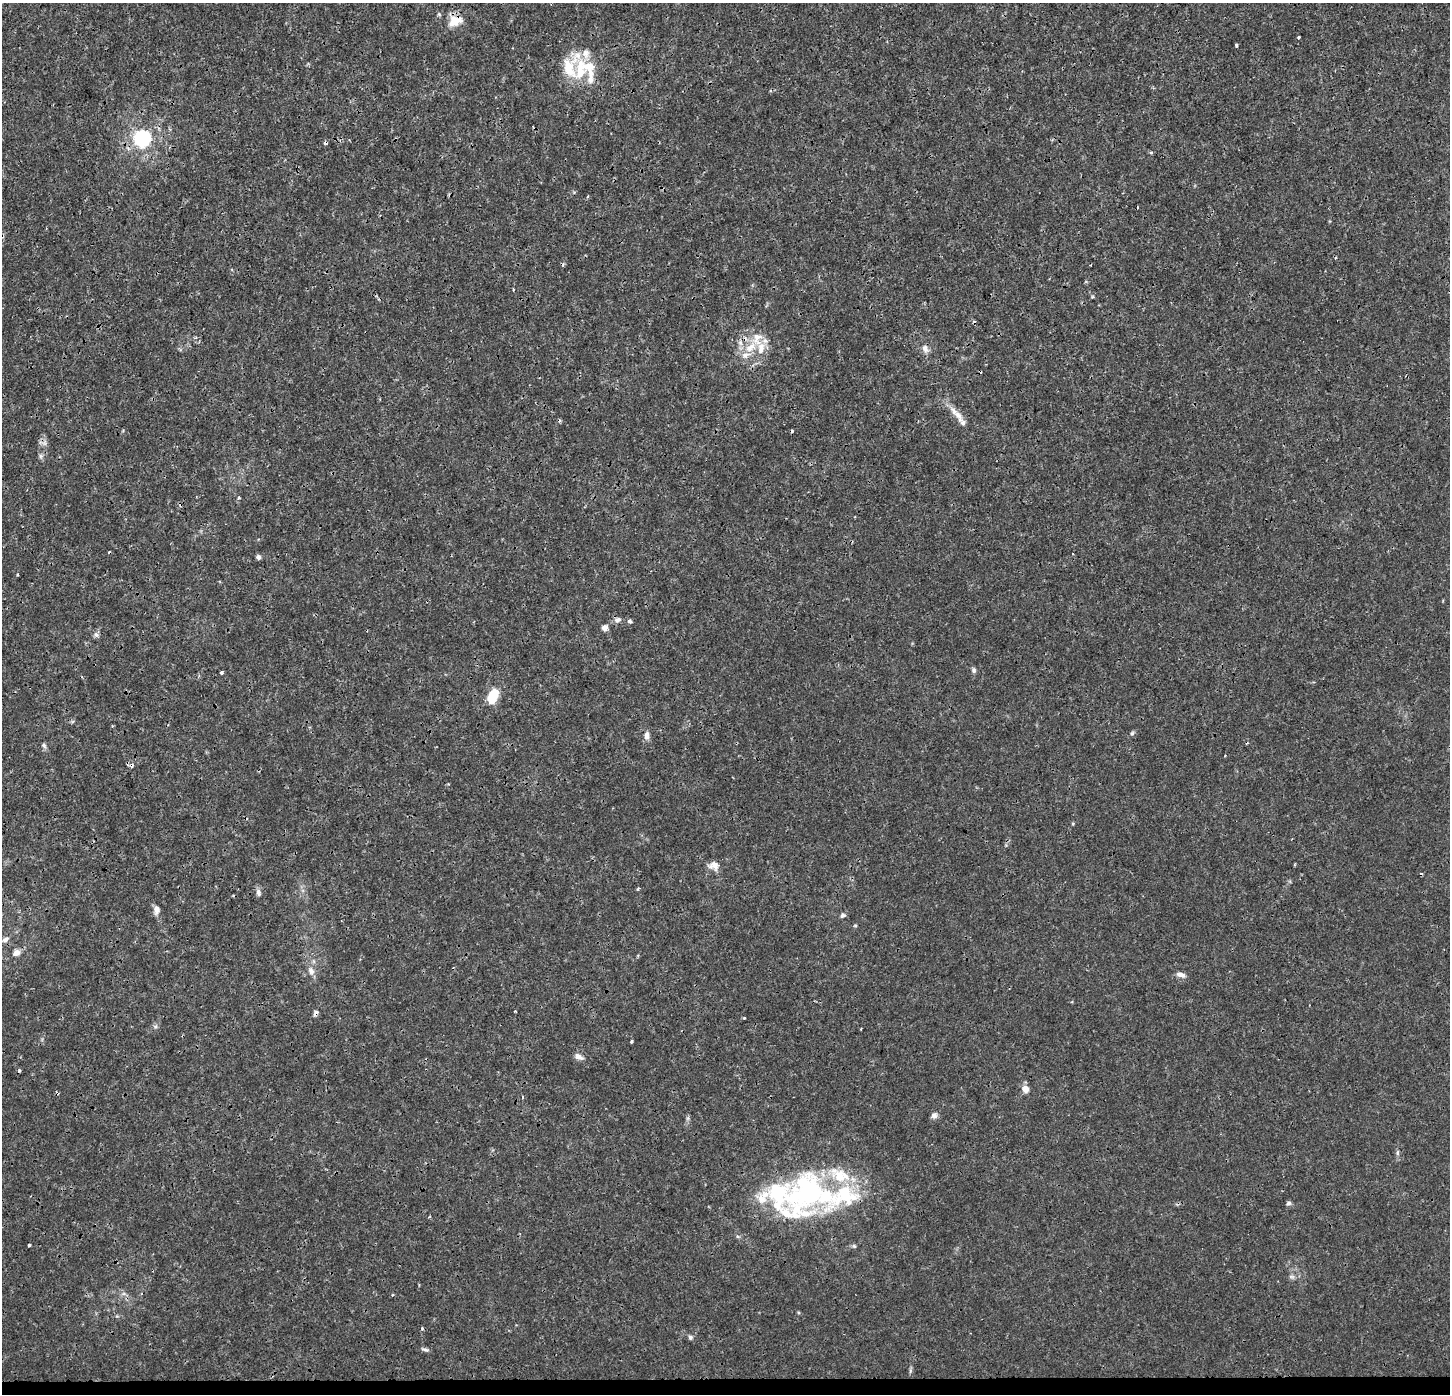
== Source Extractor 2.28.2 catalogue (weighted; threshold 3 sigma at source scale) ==
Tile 8 of 3 x 3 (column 2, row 3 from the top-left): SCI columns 1450-2897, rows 214-1605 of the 4354 x 4600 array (HDU 1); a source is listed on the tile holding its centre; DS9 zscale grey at full resolution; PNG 1452 x 1396 px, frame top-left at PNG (2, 3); no overlay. Shown black and unused: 1% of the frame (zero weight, under 3 of 4 exposures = <1% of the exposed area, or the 3 px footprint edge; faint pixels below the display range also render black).
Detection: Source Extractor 2.28.2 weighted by HDU 2 'WHT'; one run over the whole footprint, this tile lists its part. Background 0.00278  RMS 9.9e-04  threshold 0.00445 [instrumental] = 3 sigma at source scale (4.5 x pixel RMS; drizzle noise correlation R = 1.50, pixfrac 1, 0.0396/0.0396 arcsec/px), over >= 5 px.
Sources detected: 72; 8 cosmic-ray / hot-pixel residue — not listed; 12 inside a brighter listed object's ellipse — not listed separately; the other 52 listed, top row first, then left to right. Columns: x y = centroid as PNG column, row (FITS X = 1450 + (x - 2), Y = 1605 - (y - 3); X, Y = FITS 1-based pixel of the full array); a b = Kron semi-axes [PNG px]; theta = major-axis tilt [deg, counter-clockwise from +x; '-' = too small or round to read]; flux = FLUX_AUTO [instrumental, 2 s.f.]
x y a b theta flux
455 21 19 12 21 1.5
1298 37 3 3 - 0.17
1236 45 4 3 - 0.22
588 66 34 13 -19 2.7
569 68 33 16 -60 2.8
142 138 7 6 - 32
1151 152 5 3 - 0.11
513 289 3 2 - 0.14
757 339 21 13 83 1.8
925 348 11 8 -69 0.48
745 355 12 8 22 0.75
959 416 21 8 -61 0.97
40 456 7 4 -89 0.21
239 497 4 3 - 0.1
258 557 6 5 - 0.25
17 575 4 2 - 0.089
618 620 9 7 13 0.36
629 621 6 5 - 0.2
604 628 7 6 - 0.44
96 635 8 6 -27 0.29
973 670 7 6 - 0.22
222 672 3 3 - 0.22
493 696 16 9 68 2.6
1132 733 6 5 - 0.17
646 735 11 7 89 0.46
44 745 8 5 -63 0.22
713 865 14 11 -13 0.74
638 889 4 3 - 0.12
258 893 10 6 -71 0.35
156 910 11 7 -88 0.55
843 915 7 6 - 0.23
5 939 9 6 25 0.35
16 953 10 8 24 0.52
311 971 11 8 -78 0.55
1181 975 11 6 -19 0.49
515 1011 2 2 - 0.088
316 1013 7 6 - 0.28
744 1018 3 3 - 0.092
155 1026 7 5 28 0.2
631 1042 3 3 - 0.18
579 1057 12 6 -27 0.45
19 1070 4 3 - 0.12
1025 1089 9 8 - 0.61
934 1116 9 7 58 0.35
1397 1153 6 4 -90 0.17
806 1192 71 54 57 19
1289 1203 6 5 - 0.22
29 1245 3 3 - 0.2
854 1246 7 4 -44 0.14
1291 1276 7 4 -1 0.2
690 1337 7 6 - 0.21
425 1350 11 4 -11 0.22
Overlapping masked pixels (flux is a lower limit): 3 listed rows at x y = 455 21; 316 1013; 806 1192